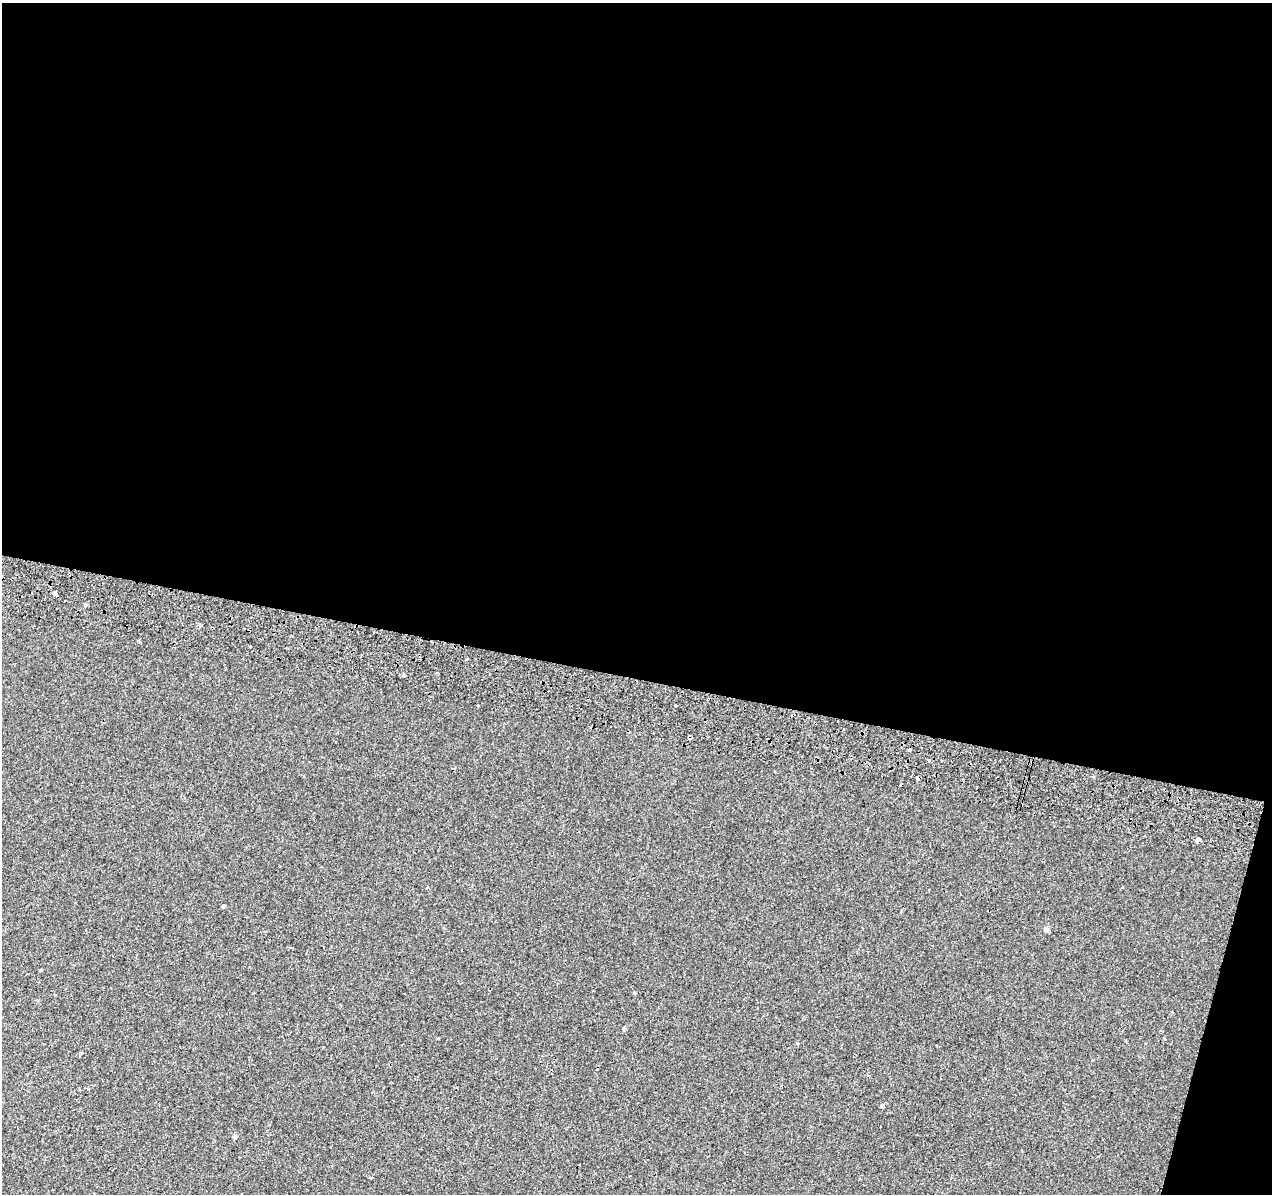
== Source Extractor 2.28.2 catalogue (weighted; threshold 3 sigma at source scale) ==
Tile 4 of 4 x 4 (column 4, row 1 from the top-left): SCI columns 3833-5102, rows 3917-5108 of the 5120 x 5387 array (HDU 1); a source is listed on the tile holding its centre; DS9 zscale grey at full resolution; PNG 1274 x 1196 px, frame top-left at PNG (2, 3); no overlay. Shown black and unused: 58% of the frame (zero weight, under 2 of 3 exposures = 3% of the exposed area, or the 3 px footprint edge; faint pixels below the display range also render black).
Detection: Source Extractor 2.28.2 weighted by HDU 2 'WHT'; one run over the whole footprint, this tile lists its part. Background -8.78e-04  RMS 0.0049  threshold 0.022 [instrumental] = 3 sigma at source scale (4.5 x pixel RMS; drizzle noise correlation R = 1.50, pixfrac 1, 0.0396/0.0396 arcsec/px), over >= 5 px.
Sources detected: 20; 4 cosmic-ray / hot-pixel residue — not listed; the other 16 listed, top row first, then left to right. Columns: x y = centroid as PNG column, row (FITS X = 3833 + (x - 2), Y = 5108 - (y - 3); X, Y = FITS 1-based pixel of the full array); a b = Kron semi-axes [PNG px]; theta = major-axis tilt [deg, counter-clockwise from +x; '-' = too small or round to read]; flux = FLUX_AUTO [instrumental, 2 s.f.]
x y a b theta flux
55 594 4 3 - 6.2
200 625 5 4 - 0.91
139 641 4 3 - 0.49
467 658 3 3 - 2.1
403 675 4 3 - 1.8
478 705 3 2 - 0.61
676 706 3 3 - 1.4
909 750 3 3 - 1.6
928 760 3 3 - 2.1
1198 840 4 4 - 32
427 887 3 2 - 0.69
223 907 4 3 - 1.4
1046 929 7 6 - 1
438 1038 3 3 - 0.81
881 1106 4 3 - 2.1
235 1136 5 5 - 0.69
Overlapping masked pixels (flux is a lower limit): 1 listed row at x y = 1198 840
Unlisted compact peaks at least as high as the median listed source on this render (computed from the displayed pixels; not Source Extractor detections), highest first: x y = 797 1043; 85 605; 634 993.